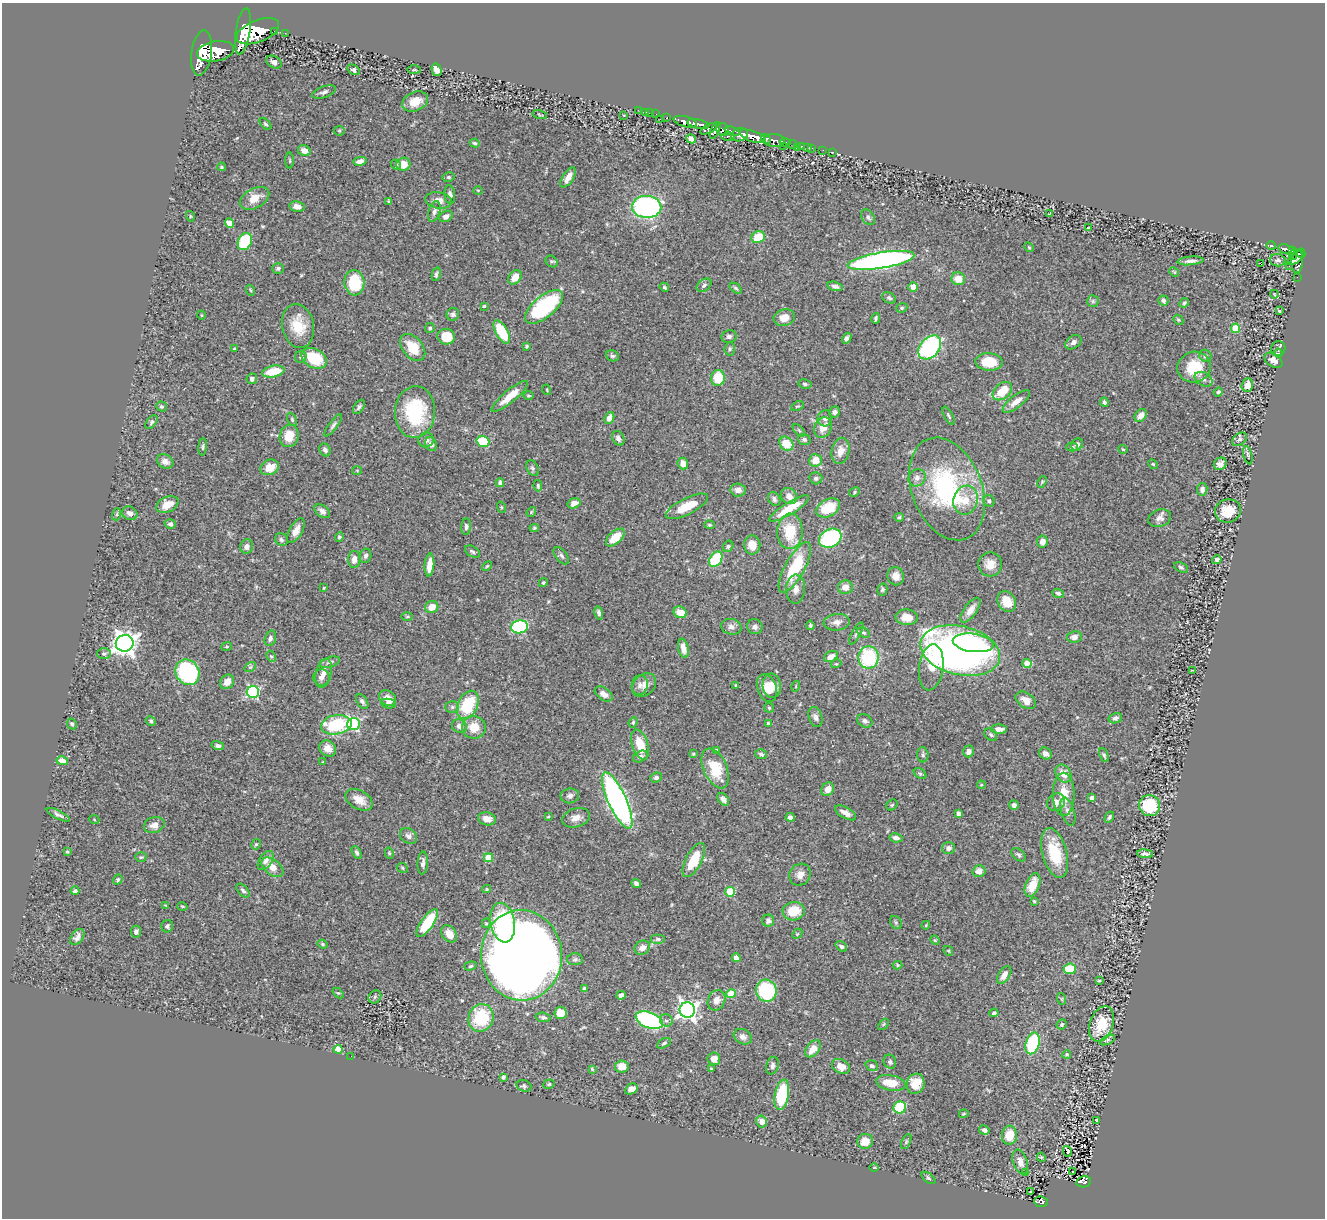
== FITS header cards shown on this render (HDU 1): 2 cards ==
NAXIS1  =                 1323
NAXIS2  =                 1216

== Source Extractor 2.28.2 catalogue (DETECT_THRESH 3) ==
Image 1323 x 1216 px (HDU 1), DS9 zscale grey, 1 PNG px = 1 image px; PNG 1327 x 1220 px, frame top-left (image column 1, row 1216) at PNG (2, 3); each listed source drawn as its Kron ellipse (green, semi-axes under 4 px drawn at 4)
Background 0.595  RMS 0.028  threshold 0.0842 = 3 sigma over >= 5 px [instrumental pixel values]
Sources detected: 456; all 456 listed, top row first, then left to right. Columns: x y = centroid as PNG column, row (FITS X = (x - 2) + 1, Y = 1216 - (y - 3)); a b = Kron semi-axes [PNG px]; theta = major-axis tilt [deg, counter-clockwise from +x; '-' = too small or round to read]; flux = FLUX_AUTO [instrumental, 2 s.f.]
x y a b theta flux
243 31 23 7 81 2200
258 31 22 11 22 3600
274 31 3 2 - 41
285 33 3 2 - 2.1
215 51 18 10 10 2400
202 53 23 10 82 2200
274 62 8 5 -28 8.4
353 70 6 4 -31 5
414 70 7 3 0 2.1
436 70 6 5 - 14
324 92 12 5 18 6.4
415 101 13 9 23 31
638 110 2 2 - 6
645 113 3 2 - 2
650 113 2 2 - 5.7
656 114 2 2 - 12
540 115 7 2 -15 1.5
624 115 4 2 - 1.2
667 118 3 3 - 13
660 119 2 2 - 32
685 122 12 5 -15 1100
266 124 7 4 -46 3.3
698 124 11 4 -11 720
709 129 9 4 28 220
723 129 7 6 - 350
715 130 9 3 66 300
339 131 5 5 - 2.5
732 131 8 3 -23 270
739 135 9 6 17 530
728 136 6 3 1 140
752 136 14 5 -19 1400
691 139 5 4 - 8.3
766 139 5 3 - 350
774 140 10 6 -2 690
785 142 5 3 - 120
475 143 5 4 - 3.6
793 144 4 3 - 110
783 146 2 2 - 24
802 146 4 3 - 22
797 147 3 2 - 6.9
807 147 2 2 - 8
812 148 3 2 - 6.8
823 150 2 2 - 1.2
304 151 6 5 - 15
833 152 3 2 - 5.1
290 161 8 4 -90 2.6
360 161 6 4 10 8.8
403 164 7 6 - 27
396 165 5 4 - 2.8
221 167 4 3 - 2.5
449 177 6 4 12 2.9
568 177 11 5 56 15
478 190 5 3 - 1.8
450 195 9 5 -83 6.3
254 198 16 9 28 25
438 200 13 8 -9 13
388 201 4 3 - 1.9
297 206 8 5 -10 11
647 207 14 11 -3 400
434 212 10 5 73 7.2
1050 214 4 2 - 1.2
190 216 5 3 - 1.5
446 216 7 5 29 7.7
868 217 8 6 -58 4.4
229 223 4 4 - 31
1089 228 3 2 - 1.7
758 237 7 5 26 50
245 241 9 6 63 110
1271 246 5 3 - 2.1
1029 247 5 4 - 2.3
1287 249 8 3 -15 160
1292 251 4 3 - 98
1301 253 5 4 - 250
1293 255 5 2 - 53
1296 258 9 5 38 270
881 260 34 8 9 690
1278 260 8 6 -8 6
551 261 6 5 - 3.2
1191 261 13 4 5 8.1
1297 262 11 6 87 250
1260 263 4 2 - 35
1289 266 2 2 - 12
278 268 6 5 - 4.3
1174 272 5 4 - 2.2
436 274 7 4 76 4
515 277 8 6 50 21
1297 277 2 2 - 7.1
958 279 7 6 - 25
354 283 13 10 -86 76
704 285 8 5 38 4.9
835 286 8 4 -15 6.3
664 287 5 4 - 2.9
913 287 5 4 - 18
736 288 7 4 -38 3.3
250 290 5 3 - 1.8
1274 294 4 2 - 1.1
889 298 7 5 -28 4.6
1163 300 5 5 - 5.9
1093 301 6 6 - 3.4
1184 303 5 4 - 2.6
484 306 3 3 - 2.9
544 307 23 10 40 190
902 308 6 4 22 2.9
1279 311 4 3 - 1.7
453 314 6 6 - 5.1
201 315 4 3 - 1.4
784 318 10 8 15 19
876 318 5 3 - 3.3
1178 320 5 4 - 2.5
298 326 22 16 -79 49
430 328 5 4 - 3.5
1236 328 4 4 - 65
502 332 13 6 -61 71
729 336 8 6 11 5
446 337 9 8 - 39
847 338 5 4 - 5.9
1073 342 9 6 36 7.7
527 346 3 3 - 3
413 347 15 10 -50 48
930 347 13 9 49 270
234 349 3 3 - 1.9
730 349 7 5 86 3.5
1278 349 7 7 - 4.6
1278 353 4 4 - 2.4
612 356 7 5 -19 3.8
1205 356 6 5 - 4.6
301 357 6 5 - 4.1
314 358 13 9 -28 78
1273 360 10 6 -33 10
989 362 13 9 -4 52
1194 367 17 15 16 55
273 372 11 5 12 55
718 378 8 7 - 50
252 379 5 5 - 6.1
1204 379 9 6 -29 7.1
805 384 6 4 -11 3.5
1247 385 7 5 70 17
547 390 5 3 - 1.7
1002 391 11 7 41 44
1218 392 4 4 - 3.3
510 396 23 6 40 31
528 396 5 4 - 2.6
1016 401 16 6 38 17
1104 402 5 4 - 4
161 406 5 4 - 3.1
797 406 7 4 23 2.8
359 407 8 5 56 4.4
415 412 26 20 87 140
835 412 6 5 - 5.2
1141 415 7 5 50 14
948 416 10 3 -62 2.9
609 418 6 4 66 11
825 418 8 7 - 6.8
292 419 7 4 -64 2.9
151 422 8 4 54 3.5
333 425 13 4 53 5.2
823 427 11 8 61 21
799 430 8 3 -45 2.2
289 436 11 9 73 30
618 438 8 5 -62 6.6
804 439 6 5 - 5
1239 439 8 5 35 4.3
426 440 8 7 - 7.6
483 442 6 5 - 91
431 444 7 5 -65 8.7
786 444 8 6 -46 40
1077 444 6 5 - 6.6
203 447 9 4 85 3.5
1072 447 6 4 1 3.2
1123 449 4 3 - 1.9
325 450 7 5 -60 6.4
840 451 13 8 77 18
1248 455 9 4 -76 3.1
815 460 6 6 - 25
165 461 8 6 -27 9.3
683 463 6 5 - 18
1153 464 5 4 - 2.4
1220 464 7 5 38 9.9
270 467 10 7 21 29
532 468 8 6 -61 4.6
357 471 5 3 - 1.5
816 478 6 6 - 4.7
917 478 9 8 - 8.8
1042 482 6 4 65 2.2
500 483 4 4 - 4.5
538 486 6 4 -81 2.9
947 489 53 35 -69 270
1202 489 6 5 - 6.8
738 490 7 6 - 12
854 492 6 4 27 2.7
789 496 9 7 -48 16
774 499 7 5 -55 6.1
966 500 15 12 71 34
989 501 6 5 - 5.1
574 503 7 5 19 9.9
167 505 11 7 24 20
687 506 23 8 26 43
501 507 6 3 -71 1.8
789 508 23 6 32 56
828 508 13 8 28 58
322 511 9 5 -37 8.5
1228 511 13 11 17 38
531 512 5 4 - 1.8
130 513 8 6 -30 8
117 514 6 4 72 2.3
899 517 5 4 - 2.9
1159 518 11 8 20 11
170 524 5 5 - 4.1
709 525 5 4 - 2.7
466 527 8 4 87 4.6
534 528 4 4 - 2.3
296 531 13 6 61 15
790 531 18 12 87 67
339 537 5 4 - 3.3
615 537 11 6 42 37
830 538 12 9 26 180
281 540 7 6 - 5
1042 541 6 5 - 12
752 545 9 8 - 24
728 546 6 5 - 3.2
247 547 7 6 - 9.1
472 552 8 5 -31 4.4
365 556 7 5 72 5.4
561 556 10 5 -50 5.1
354 559 8 6 87 13
716 559 8 6 56 110
1217 560 5 4 - 4.1
990 564 12 12 - 20
429 565 11 5 85 23
487 566 6 3 44 2.4
795 567 28 10 61 98
1181 567 7 5 -26 3.7
896 576 9 8 - 16
543 583 4 4 - 2.7
845 587 7 7 - 16
324 588 4 3 - 1.7
796 589 14 9 88 15
882 589 6 5 - 3.5
1058 593 6 4 -20 4.1
1007 602 11 8 -57 31
432 607 6 6 - 21
970 610 14 6 53 15
680 612 7 5 -25 26
599 613 7 4 -77 4.8
407 616 6 3 1 2.1
907 617 11 7 -3 24
837 622 13 8 6 12
810 625 5 4 - 2.7
519 627 8 6 11 180
731 627 10 7 -14 8.7
755 627 8 7 - 6.9
856 633 12 3 61 3.6
864 633 7 4 -27 3.2
1074 637 7 5 9 9.4
270 638 8 5 72 6.4
125 643 9 8 - 1500
973 643 20 9 -7 110
227 646 5 3 - 1.8
683 648 10 5 -77 13
960 651 40 24 -13 1200
104 654 7 5 1 5.4
271 656 6 4 -63 2.9
831 657 7 5 26 14
869 657 11 10 - 130
330 662 10 5 16 5.3
1027 663 4 4 - 46
836 664 5 3 - 1.7
250 667 6 4 33 2.5
931 667 23 12 82 38
1193 671 4 2 - 1.9
187 672 13 11 -57 250
324 673 15 7 77 16
321 677 8 8 - 8.8
227 682 8 6 47 17
640 685 10 8 79 9
644 685 13 10 43 14
736 686 4 3 - 2.6
772 686 12 9 -84 22
796 686 5 3 - 1.8
767 688 14 9 -70 26
253 692 6 6 - 230
604 694 10 6 -33 12
387 698 9 7 -37 18
1026 700 11 7 -32 14
362 701 8 5 -58 5.4
388 704 7 4 -11 5.2
468 705 15 9 62 120
452 707 7 6 - 4.1
769 708 5 4 - 2.7
815 717 10 6 -72 7.6
1115 718 7 5 16 5.4
151 721 5 4 - 3
865 721 8 6 -34 5.8
633 722 5 4 - 2.5
72 724 5 4 - 3.7
354 724 6 6 - 260
768 724 4 3 - 6.8
336 725 15 9 10 130
459 726 7 6 - 9.4
474 727 12 11 - 30
999 729 8 4 -2 12
991 735 7 5 -45 3.2
640 745 16 8 -72 37
218 746 6 4 -16 5.2
328 748 9 7 -35 18
716 751 4 3 - 5.2
968 751 6 5 - 9.5
693 754 4 4 - 1.8
761 754 6 5 - 4
1045 754 7 5 -36 10
923 755 7 5 -88 4.3
1104 755 7 4 -68 3.7
640 756 8 5 27 5.4
62 761 6 4 -15 19
323 762 4 3 - 1.7
715 768 21 11 -66 60
920 774 7 4 -36 3.2
1063 774 9 7 -56 21
656 777 6 5 - 5.7
981 785 4 3 - 1.6
828 789 7 6 - 16
1064 794 21 11 -90 36
570 796 9 7 7 7.2
1092 798 4 4 - 8.1
723 799 7 5 -50 7.3
359 800 15 9 -30 23
617 800 30 9 -66 690
1056 802 9 8 - 10
892 805 6 5 - 2.8
1014 805 5 4 - 5.8
1150 806 11 10 - 95
1068 812 14 6 -72 9.4
846 813 12 5 -29 13
959 814 4 4 - 7.6
58 815 12 4 -26 6.9
548 817 3 3 - 1.8
790 817 4 4 - 7.5
1109 817 6 3 60 3.1
576 818 14 9 18 15
94 819 5 3 - 1.7
487 819 9 6 -13 18
154 825 10 8 18 13
409 836 9 7 -34 8
896 838 7 4 -12 7.2
256 844 5 4 - 2.4
948 848 6 6 - 8.5
67 852 4 3 - 2.3
357 853 7 4 -62 3.8
389 853 5 4 - 2.5
1055 853 25 12 -75 72
1145 854 8 4 -5 5.6
1018 855 8 5 -41 4.2
141 857 6 4 0 3
488 858 4 4 - 63
266 860 11 6 55 8.8
694 860 19 8 62 47
423 863 11 5 86 8.1
272 867 12 7 -38 20
402 868 6 4 -26 2.8
979 871 6 6 - 13
800 875 11 10 - 14
118 880 5 4 - 2.9
636 883 5 4 - 5.2
1032 885 12 7 67 33
487 889 4 4 - 2.2
75 891 4 3 - 4.2
243 891 8 5 -45 4.5
730 892 5 5 - 96
1034 901 3 3 - 2.5
166 906 4 3 - 1.8
182 906 5 3 - 2.2
794 911 11 9 12 41
768 921 6 6 - 5.9
896 922 7 5 -55 3.2
427 923 16 6 55 93
486 923 4 4 - 2.4
503 923 20 12 -80 150
926 925 4 3 - 1.6
167 926 6 6 - 4.4
136 931 6 5 - 5.4
449 934 9 7 -53 22
797 934 6 4 46 2.4
77 937 9 5 55 8.5
658 939 7 5 0 4.3
935 940 5 4 - 2.1
323 944 5 4 - 2.4
841 946 6 4 -38 4.3
642 948 8 7 - 11
948 951 5 3 - 1.7
522 955 45 40 -86 2900
736 958 4 4 - 12
575 959 8 6 2 4.5
897 965 5 4 - 2.1
470 966 6 4 19 3.5
1070 969 6 5 - 58
1004 975 10 5 56 12
1099 981 3 2 - 1.9
584 989 4 4 - 5.2
766 991 11 10 - 140
338 993 6 4 -42 2.2
731 994 4 4 - 58
621 995 4 4 - 6.8
375 997 7 6 - 3.9
1062 999 6 3 -71 2.3
716 1000 10 8 65 13
687 1010 7 7 - 890
561 1013 6 6 - 27
994 1013 4 4 - 5.3
543 1017 7 4 -4 4.2
481 1018 14 12 67 110
649 1020 14 8 -21 290
666 1020 6 6 - 5
883 1024 6 4 46 2.4
1062 1024 5 4 - 3
1101 1024 18 11 71 58
743 1037 9 7 -29 8.8
1107 1040 8 4 26 3.6
664 1043 7 4 29 3.6
1033 1043 11 6 72 150
338 1049 4 4 - 45
813 1049 10 6 50 20
1067 1054 4 4 - 3.3
351 1056 2 2 - 18
714 1059 6 6 - 13
890 1062 7 6 - 4.4
622 1066 7 6 - 22
772 1066 9 6 75 6.7
841 1066 9 7 -26 19
872 1066 6 5 - 4.6
711 1068 3 3 - 2.7
592 1069 4 4 - 2.1
503 1077 4 3 - 5.5
891 1083 15 7 -9 36
549 1084 6 4 17 3
916 1084 10 9 - 35
524 1086 8 5 -18 4.4
631 1089 6 5 - 13
782 1095 15 7 80 99
900 1107 6 6 - 83
964 1114 5 3 - 2.3
1096 1120 3 3 - 2
762 1121 6 5 - 13
984 1130 5 4 - 7.4
1009 1135 9 7 84 36
865 1141 8 7 - 27
906 1142 8 4 64 2.9
1067 1151 6 3 -72 72
1041 1157 5 3 - 1.9
1020 1162 13 7 -70 13
874 1168 5 3 - 1.7
1025 1172 3 3 - 39
1072 1172 3 3 - 5.7
928 1178 8 4 -38 3.3
1084 1182 7 5 10 120
1030 1192 3 2 - 2.8
1041 1202 7 5 -7 120